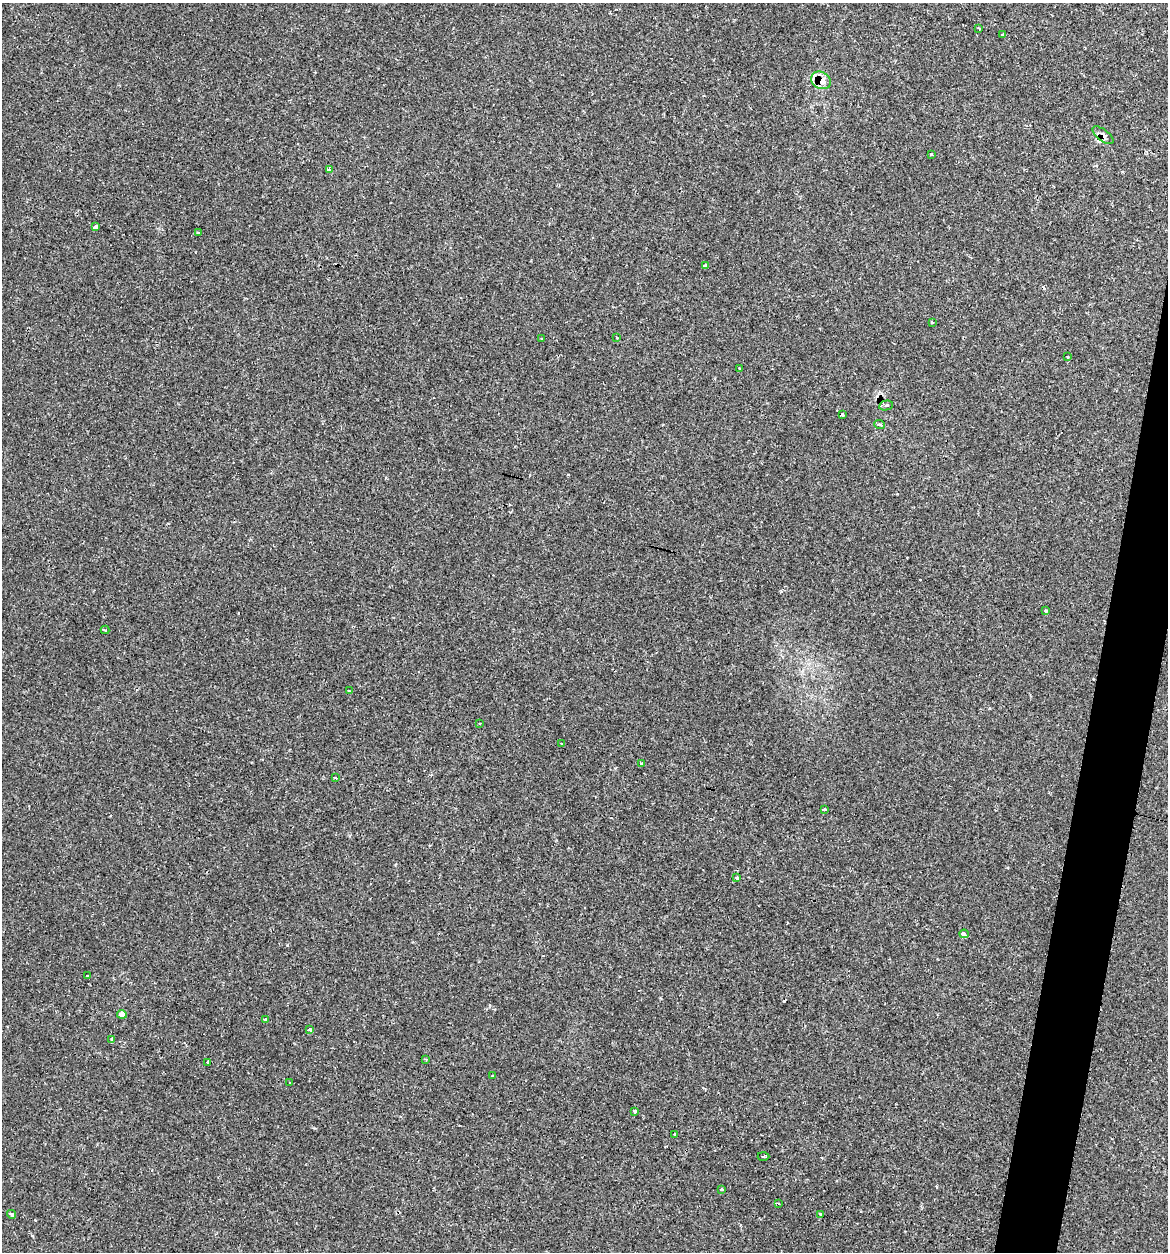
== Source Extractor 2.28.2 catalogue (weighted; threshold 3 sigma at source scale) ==
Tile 10 of 4 x 4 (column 2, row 3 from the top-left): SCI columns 1290-2455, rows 1282-2531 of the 5031 x 5032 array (HDU 1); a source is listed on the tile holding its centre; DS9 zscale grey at full resolution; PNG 1170 x 1254 px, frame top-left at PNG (2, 3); each listed source drawn as its Kron ellipse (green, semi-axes under 4 px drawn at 4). Shown black and unused: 3% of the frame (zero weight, under 2 of 3 exposures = <1% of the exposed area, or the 3 px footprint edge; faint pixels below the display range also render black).
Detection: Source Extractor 2.28.2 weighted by HDU 2 'WHT'; one run over the whole footprint, this tile lists its part. Background 0.0939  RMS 0.006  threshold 0.0269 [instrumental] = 3 sigma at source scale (4.5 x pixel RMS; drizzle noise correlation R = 1.50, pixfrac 1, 0.05/0.05 arcsec/px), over >= 5 px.
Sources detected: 50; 7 cosmic-ray / hot-pixel residue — neither listed nor drawn; the other 43 listed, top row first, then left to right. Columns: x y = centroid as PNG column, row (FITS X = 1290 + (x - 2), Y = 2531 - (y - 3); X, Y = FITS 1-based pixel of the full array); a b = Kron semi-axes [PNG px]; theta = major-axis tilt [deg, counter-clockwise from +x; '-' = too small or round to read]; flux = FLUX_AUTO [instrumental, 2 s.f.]
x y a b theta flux
979 28 3 3 - 0.65
1002 34 4 2 - 0.59
821 80 10 8 -29 8.3
1103 135 12 5 -38 2.2
931 155 3 2 - 0.73
329 170 4 3 - 4.3
95 227 3 3 - 8.1
198 233 4 3 - 2.8
705 265 4 3 - 2.4
932 322 3 3 - 1.2
617 337 2 2 - 0.54
542 339 3 2 - 0.93
1067 357 3 2 - 0.48
739 368 2 2 - 0.63
886 405 7 5 12 1.4
842 415 3 3 - 1.7
879 425 5 3 - 1.8
1046 611 3 2 - 1.1
105 630 4 3 - 1.7
349 691 3 2 - 1.2
479 723 3 2 - 0.74
561 744 3 3 - 2
641 763 3 3 - 0.85
335 778 3 3 - 0.9
824 809 3 3 - 3.9
737 878 3 3 - 2.5
964 934 5 3 - 4.5
87 976 3 2 - 0.7
122 1014 5 4 - 6.3
266 1020 3 3 - 5.5
310 1030 4 3 - 4.1
112 1039 3 3 - 1.5
426 1059 4 3 - 0.83
208 1063 3 2 - 0.87
493 1076 3 3 - 1.6
290 1083 3 2 - 2.4
635 1111 3 3 - 2.3
674 1134 3 3 - 4.9
763 1156 6 3 -2 0.76
721 1190 3 3 - 1.9
778 1204 4 2 - 1.1
11 1214 4 3 - 3.5
820 1214 3 3 - 2.8
Overlapping masked pixels (flux is a lower limit): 2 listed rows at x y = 821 80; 1103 135
Unlisted compact peaks at least as high as the median listed source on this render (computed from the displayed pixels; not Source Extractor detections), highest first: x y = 287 945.